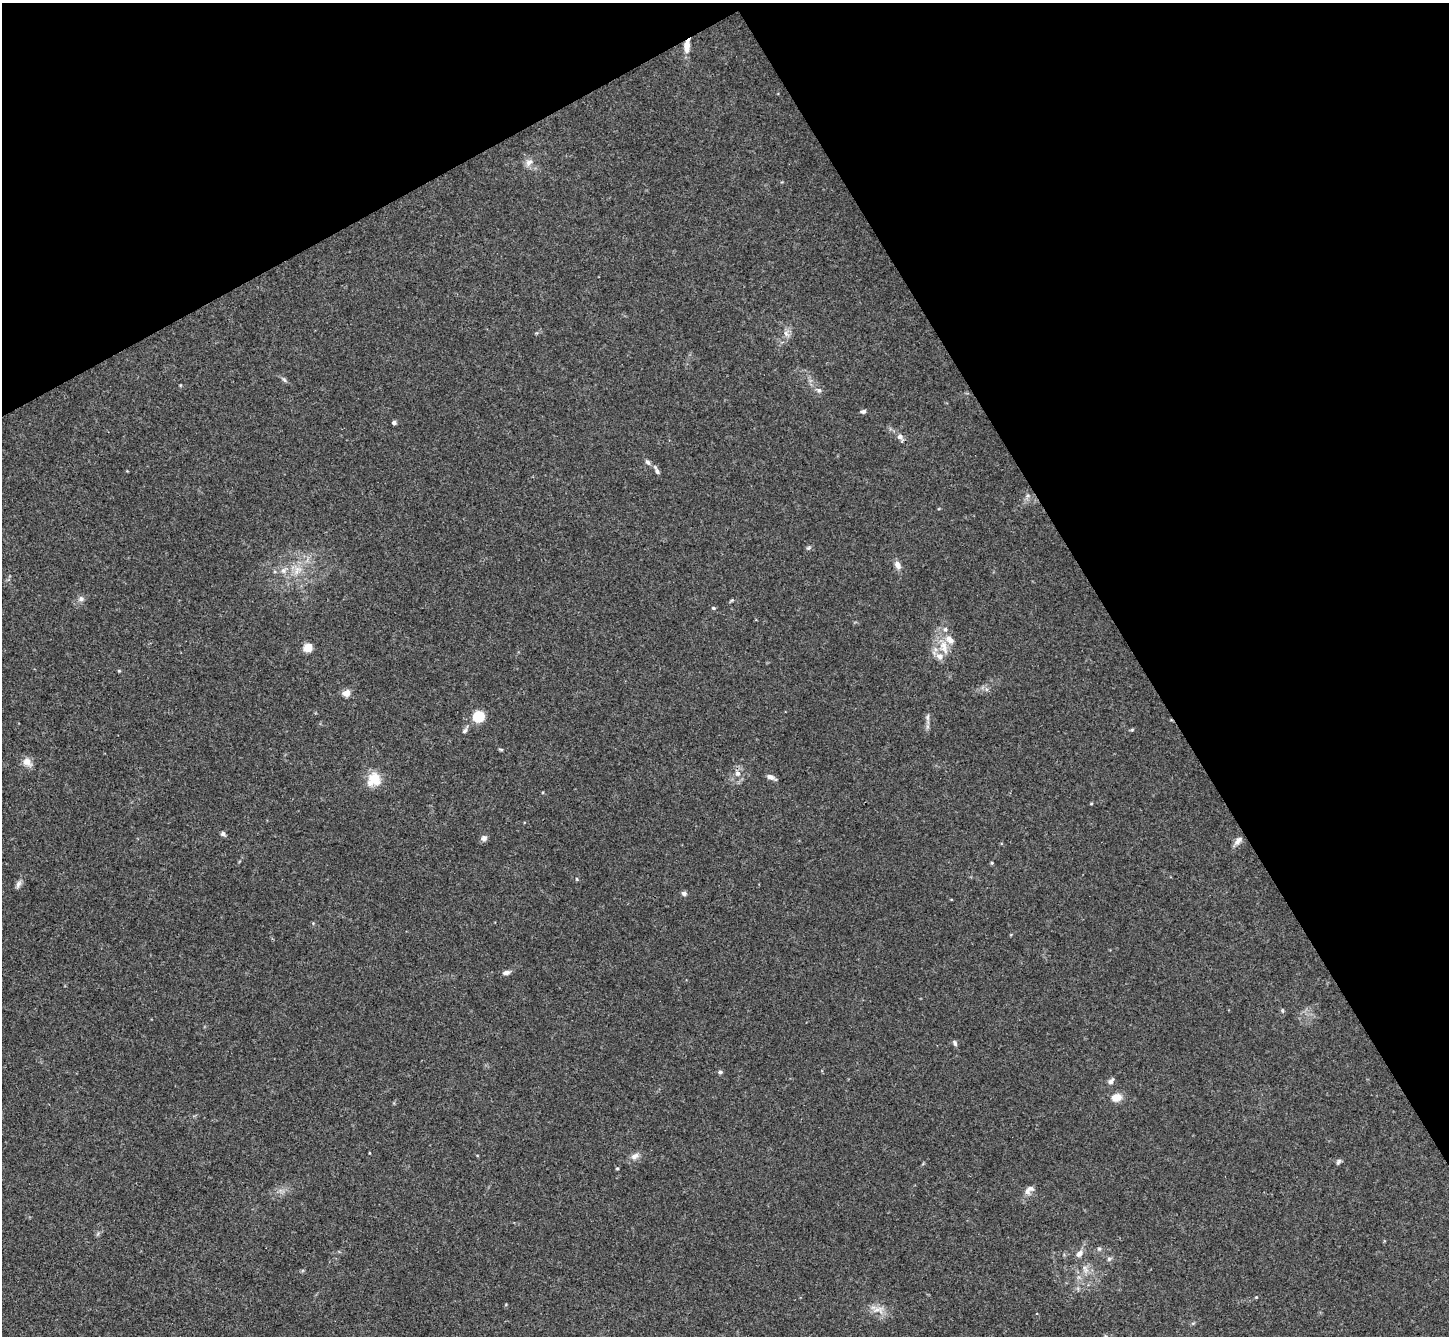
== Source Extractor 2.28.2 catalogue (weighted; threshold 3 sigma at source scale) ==
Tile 3 of 4 x 4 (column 3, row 1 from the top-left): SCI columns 2898-4344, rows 4293-5626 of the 5792 x 5782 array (HDU 1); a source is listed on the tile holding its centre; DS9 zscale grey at full resolution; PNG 1451 x 1338 px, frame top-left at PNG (2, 3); no overlay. Shown black and unused: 30% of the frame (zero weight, under 3 of 4 exposures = <1% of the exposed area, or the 3 px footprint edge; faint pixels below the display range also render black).
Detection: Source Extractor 2.28.2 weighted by HDU 2 'WHT'; one run over the whole footprint, this tile lists its part. Background 0.11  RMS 0.0068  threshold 0.0307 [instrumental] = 3 sigma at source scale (4.5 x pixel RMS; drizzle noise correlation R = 1.50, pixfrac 1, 0.05/0.05 arcsec/px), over >= 5 px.
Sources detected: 57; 4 inside a brighter listed object's ellipse — not listed separately; the other 53 listed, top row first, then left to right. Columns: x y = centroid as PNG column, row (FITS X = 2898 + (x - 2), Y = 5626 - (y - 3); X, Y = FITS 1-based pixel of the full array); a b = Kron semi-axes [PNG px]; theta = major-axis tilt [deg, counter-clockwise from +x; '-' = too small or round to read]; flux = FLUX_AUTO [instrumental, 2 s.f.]
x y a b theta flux
687 46 17 7 86 6.9
529 162 11 8 40 3.6
786 333 10 7 -58 3.1
284 380 9 3 -45 1.2
819 390 8 6 -34 2
863 411 6 5 - 1.7
394 422 5 4 - 1.8
900 436 8 8 - 3
647 462 9 5 -50 1.8
657 470 14 5 -61 2.4
1027 496 7 5 12 1.7
808 548 7 4 31 1.1
898 565 10 7 -65 3.8
283 570 7 7 - 2.8
297 570 16 9 64 7.8
81 599 8 7 - 2.2
713 608 5 4 - 0.94
944 647 22 10 -73 10
308 648 5 5 - 32
119 671 5 3 - 0.63
346 693 9 8 - 4.2
478 716 8 8 - 22
927 717 10 5 85 1.9
465 730 13 5 56 2.3
1132 730 6 4 2 0.81
501 749 7 3 -9 0.78
27 762 13 10 -35 5.1
738 773 8 8 - 3.3
770 777 10 5 -22 3.3
374 778 20 16 -48 12
1091 804 5 3 - 0.63
223 834 6 5 - 1.6
484 838 8 8 - 2.2
1238 841 12 6 46 3.4
992 863 4 4 - 0.77
577 879 5 3 - 0.54
18 884 11 6 66 2.4
684 893 6 5 - 1.8
506 973 7 5 7 3
955 1043 8 5 -60 1.5
720 1072 6 5 - 1.2
1111 1081 8 6 50 2.3
1116 1097 11 8 15 7.4
635 1156 12 8 31 3.6
1338 1162 9 5 62 1.4
617 1168 4 3 - 0.84
1029 1190 15 8 39 4.1
1079 1253 10 7 50 3.5
1109 1259 6 5 - 1.4
1085 1269 13 5 -64 3.2
1256 1297 4 3 - 0.58
878 1310 17 9 3 6.5
1037 1314 3 2 - 0.64
Overlapping masked pixels (flux is a lower limit): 1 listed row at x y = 687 46